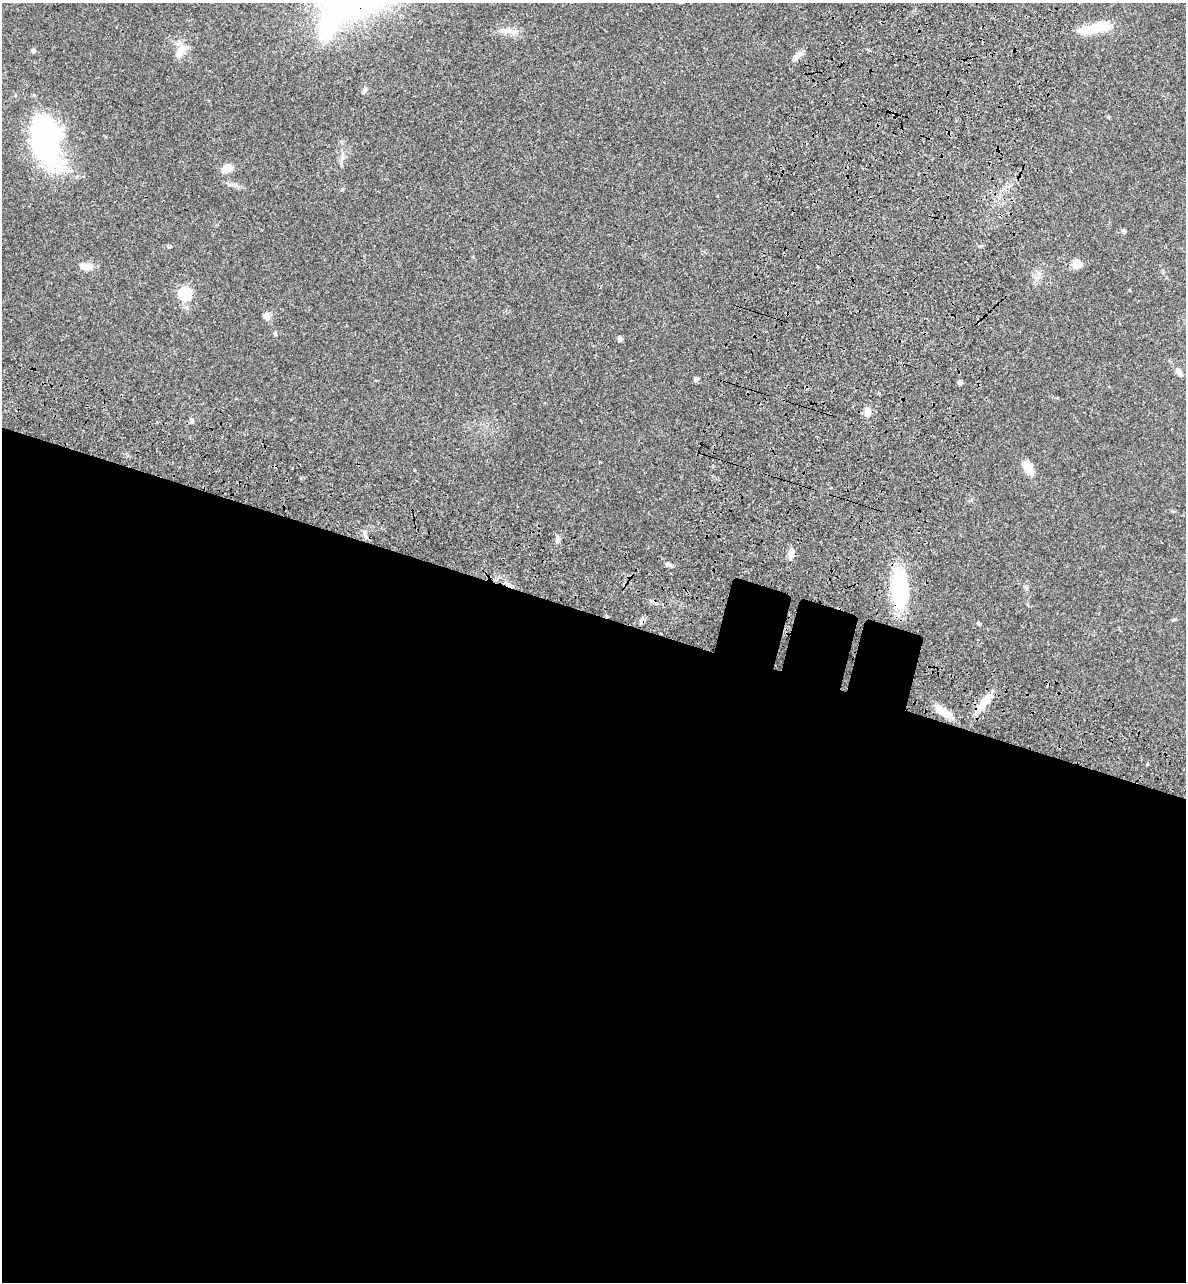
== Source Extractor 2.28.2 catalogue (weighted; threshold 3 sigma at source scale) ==
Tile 14 of 4 x 4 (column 2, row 4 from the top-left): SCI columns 1506-2689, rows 190-1469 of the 5496 x 5492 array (HDU 1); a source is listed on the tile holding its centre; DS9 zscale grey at full resolution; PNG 1188 x 1284 px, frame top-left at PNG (2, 3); no overlay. Shown black and unused: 53% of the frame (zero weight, under 3 of 4 exposures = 13% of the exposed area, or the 3 px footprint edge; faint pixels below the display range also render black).
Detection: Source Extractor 2.28.2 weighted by HDU 2 'WHT'; one run over the whole footprint, this tile lists its part. Background 0.0647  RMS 0.0058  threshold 0.0259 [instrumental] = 3 sigma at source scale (4.5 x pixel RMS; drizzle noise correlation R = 1.50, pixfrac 1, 0.05/0.05 arcsec/px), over >= 5 px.
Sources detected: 30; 2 cosmic-ray / hot-pixel residue — not listed; the other 28 listed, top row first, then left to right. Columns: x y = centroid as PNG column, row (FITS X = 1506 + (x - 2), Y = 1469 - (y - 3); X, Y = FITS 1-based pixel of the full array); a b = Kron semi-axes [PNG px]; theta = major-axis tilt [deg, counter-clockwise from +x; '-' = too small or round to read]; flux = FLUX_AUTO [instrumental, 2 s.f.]
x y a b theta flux
327 27 34 21 74 39
1095 28 45 11 13 15
510 31 24 5 -3 3.9
33 51 5 5 - 1.4
180 51 19 9 62 6.6
796 56 17 6 41 3.1
365 90 8 5 58 1.3
45 139 61 34 -81 81
227 168 11 7 19 6.8
1124 231 5 4 - 1.3
1077 264 9 8 - 5.8
87 266 14 8 -9 5.2
185 294 6 6 - 62
267 316 8 7 - 2.9
619 339 6 5 - 1.6
1178 371 11 7 -60 2.3
696 379 6 5 - 1.4
960 382 6 5 - 1.1
867 412 11 8 82 3.2
192 420 7 5 -90 1.1
1028 468 18 9 -63 6.2
365 535 14 4 -74 1.9
791 554 12 7 87 3.8
668 564 7 5 -27 1.3
899 589 37 16 -89 47
979 623 5 3 - 0.92
984 702 29 8 53 9
943 712 21 9 -37 7.3
Overlapping masked pixels (flux is a lower limit): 1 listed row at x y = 899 589
Unlisted compact peaks at least as high as the median listed source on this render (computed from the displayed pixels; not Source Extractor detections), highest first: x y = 557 541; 275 334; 1147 764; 1108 117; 1129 290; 414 470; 1173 620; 1173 511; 1026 587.